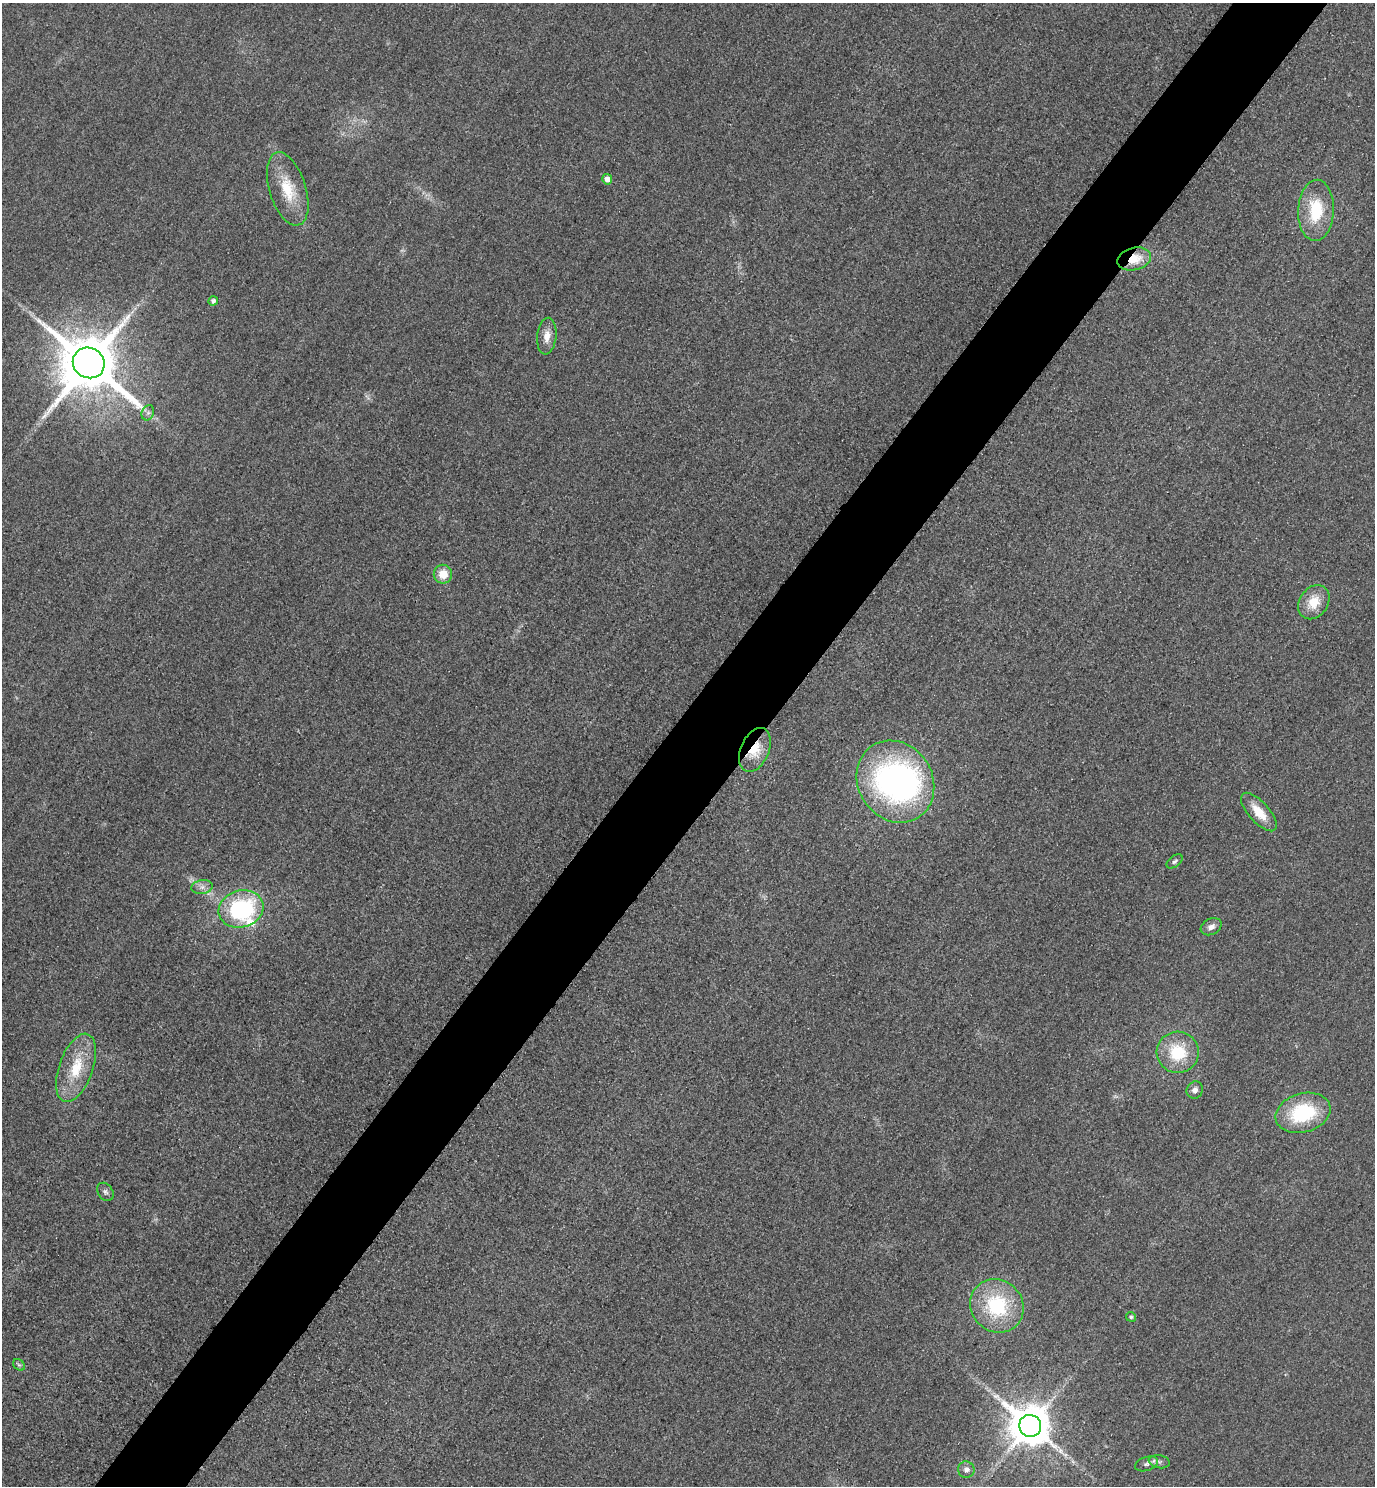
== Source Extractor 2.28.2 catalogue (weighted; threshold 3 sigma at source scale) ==
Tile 10 of 4 x 4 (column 2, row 3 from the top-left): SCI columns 1697-3069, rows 1514-2997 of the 5996 x 5993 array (HDU 1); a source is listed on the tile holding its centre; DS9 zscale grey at full resolution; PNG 1377 x 1488 px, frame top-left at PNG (2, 3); each listed source drawn as its Kron ellipse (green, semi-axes under 4 px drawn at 4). Shown black and unused: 7% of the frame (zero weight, under 3 of 4 exposures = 3% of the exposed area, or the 3 px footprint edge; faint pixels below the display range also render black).
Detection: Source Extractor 2.28.2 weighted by HDU 2 'WHT'; one run over the whole footprint, this tile lists its part. Background 0.0504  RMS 0.017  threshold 0.0749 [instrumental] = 3 sigma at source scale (4.5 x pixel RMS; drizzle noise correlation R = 1.50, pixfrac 1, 0.05/0.05 arcsec/px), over >= 5 px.
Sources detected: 33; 1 too faint to see at this stretch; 1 inside a brighter object's white glare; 1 long thin detection or spike segment (spike, bleed or trail) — neither listed nor drawn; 1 inside a brighter listed object's ellipse — not listed separately; the other 29 listed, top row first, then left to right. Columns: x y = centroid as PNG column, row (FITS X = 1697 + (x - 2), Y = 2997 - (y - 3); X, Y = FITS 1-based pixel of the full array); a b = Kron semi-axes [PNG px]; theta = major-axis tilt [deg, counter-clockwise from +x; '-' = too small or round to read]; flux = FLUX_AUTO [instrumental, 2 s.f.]
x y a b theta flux
607 179 5 5 - 13
288 189 38 18 -72 63
1316 210 30 18 87 76
1134 259 17 11 15 37
213 301 5 4 - 5.4
547 336 18 9 84 18
89 363 16 15 - 15000
148 413 8 6 68 5.3
443 574 9 9 - 28
1314 602 18 14 54 36
755 750 23 14 66 40
895 782 43 37 -57 500
1259 812 24 10 -48 34
1175 861 9 5 36 4.7
202 887 11 7 9 8.5
241 909 23 18 16 200
1211 927 11 8 27 9.4
1178 1052 21 20 - 71
76 1068 36 17 71 67
1195 1090 9 8 - 8.3
1303 1113 28 19 16 120
105 1192 10 7 -55 5.4
997 1306 28 25 -45 130
1131 1317 5 4 - 3.4
19 1365 6 5 - 3
1030 1426 11 11 - 6200
1159 1462 10 6 -10 6.2
1147 1464 12 7 17 7.1
966 1470 8 8 - 8.8
Overlapping masked pixels (flux is a lower limit): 2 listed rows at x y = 1134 259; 755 750